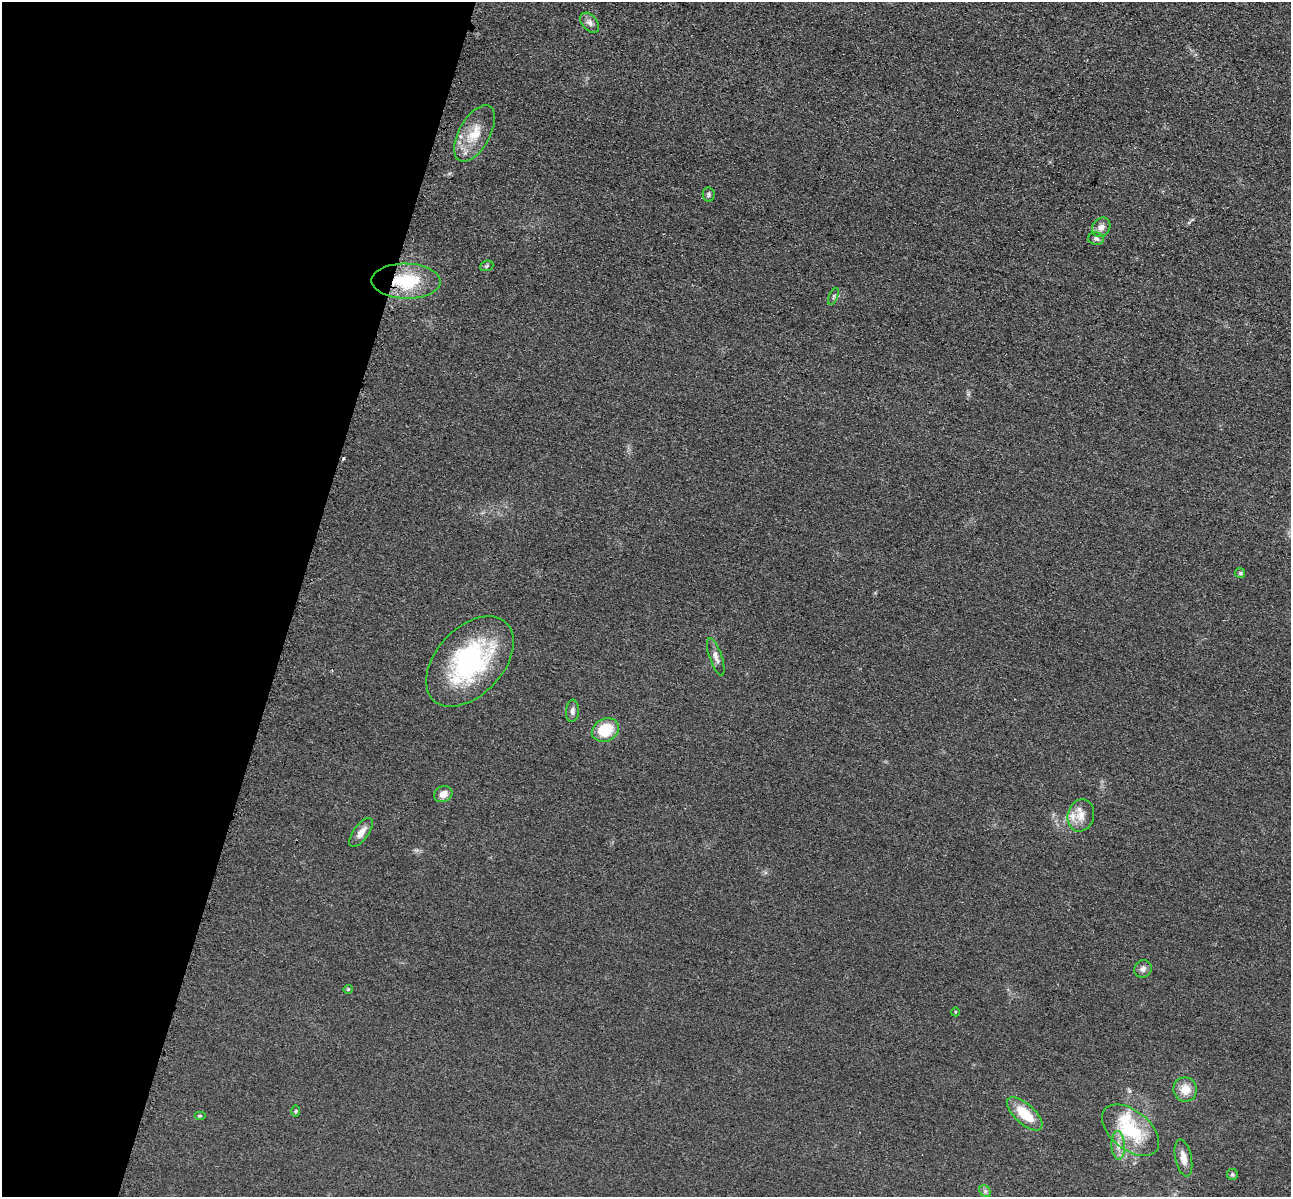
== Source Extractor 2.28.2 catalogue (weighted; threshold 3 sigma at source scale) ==
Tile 9 of 4 x 4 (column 1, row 3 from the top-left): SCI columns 173-1461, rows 1591-2785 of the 5350 x 5365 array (HDU 1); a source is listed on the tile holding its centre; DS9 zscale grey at full resolution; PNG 1293 x 1199 px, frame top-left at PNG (2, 2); each listed source drawn as its Kron ellipse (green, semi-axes under 4 px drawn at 4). Shown black and unused: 23% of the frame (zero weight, under 3 of 4 exposures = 9% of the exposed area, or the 3 px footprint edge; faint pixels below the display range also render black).
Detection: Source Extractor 2.28.2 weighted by HDU 2 'WHT'; one run over the whole footprint, this tile lists its part. Background 0.0485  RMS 0.0084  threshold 0.0377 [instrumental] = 3 sigma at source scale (4.5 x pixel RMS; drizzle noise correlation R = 1.50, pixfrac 1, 0.05/0.05 arcsec/px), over >= 5 px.
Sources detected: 31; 1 cosmic-ray / hot-pixel residue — neither listed nor drawn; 2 inside a brighter listed object's ellipse — not listed separately; the other 28 listed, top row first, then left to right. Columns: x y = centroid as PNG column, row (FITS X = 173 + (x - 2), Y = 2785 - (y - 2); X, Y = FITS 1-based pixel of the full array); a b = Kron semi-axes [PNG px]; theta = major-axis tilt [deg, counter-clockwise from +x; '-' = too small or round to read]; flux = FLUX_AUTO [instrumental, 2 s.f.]
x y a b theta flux
590 23 11 7 -48 3.8
475 133 31 15 61 21
709 194 7 6 - 1.6
1101 227 10 8 55 4.6
1096 239 8 6 -3 2.3
487 266 7 5 21 1.4
406 281 34 17 -1 41
833 296 9 3 69 1.2
1240 573 5 5 - 1.2
716 657 19 6 -71 4.6
470 661 53 33 47 110
572 711 11 6 86 3
605 730 14 11 27 25
443 794 9 7 23 6.5
1081 815 16 13 75 9.9
361 832 17 7 55 6.4
1143 969 9 8 - 3.7
348 989 5 4 - 1
955 1012 4 3 - 0.61
1185 1089 12 11 - 11
296 1111 6 4 89 0.97
1025 1114 22 10 -42 24
200 1116 6 3 0 0.86
1131 1130 33 19 -39 46
1118 1145 14 6 -87 5.9
1183 1158 19 8 -78 7.3
1232 1174 5 5 - 1.3
985 1191 6 5 - 1.7
Overlapping masked pixels (flux is a lower limit): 1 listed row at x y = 406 281